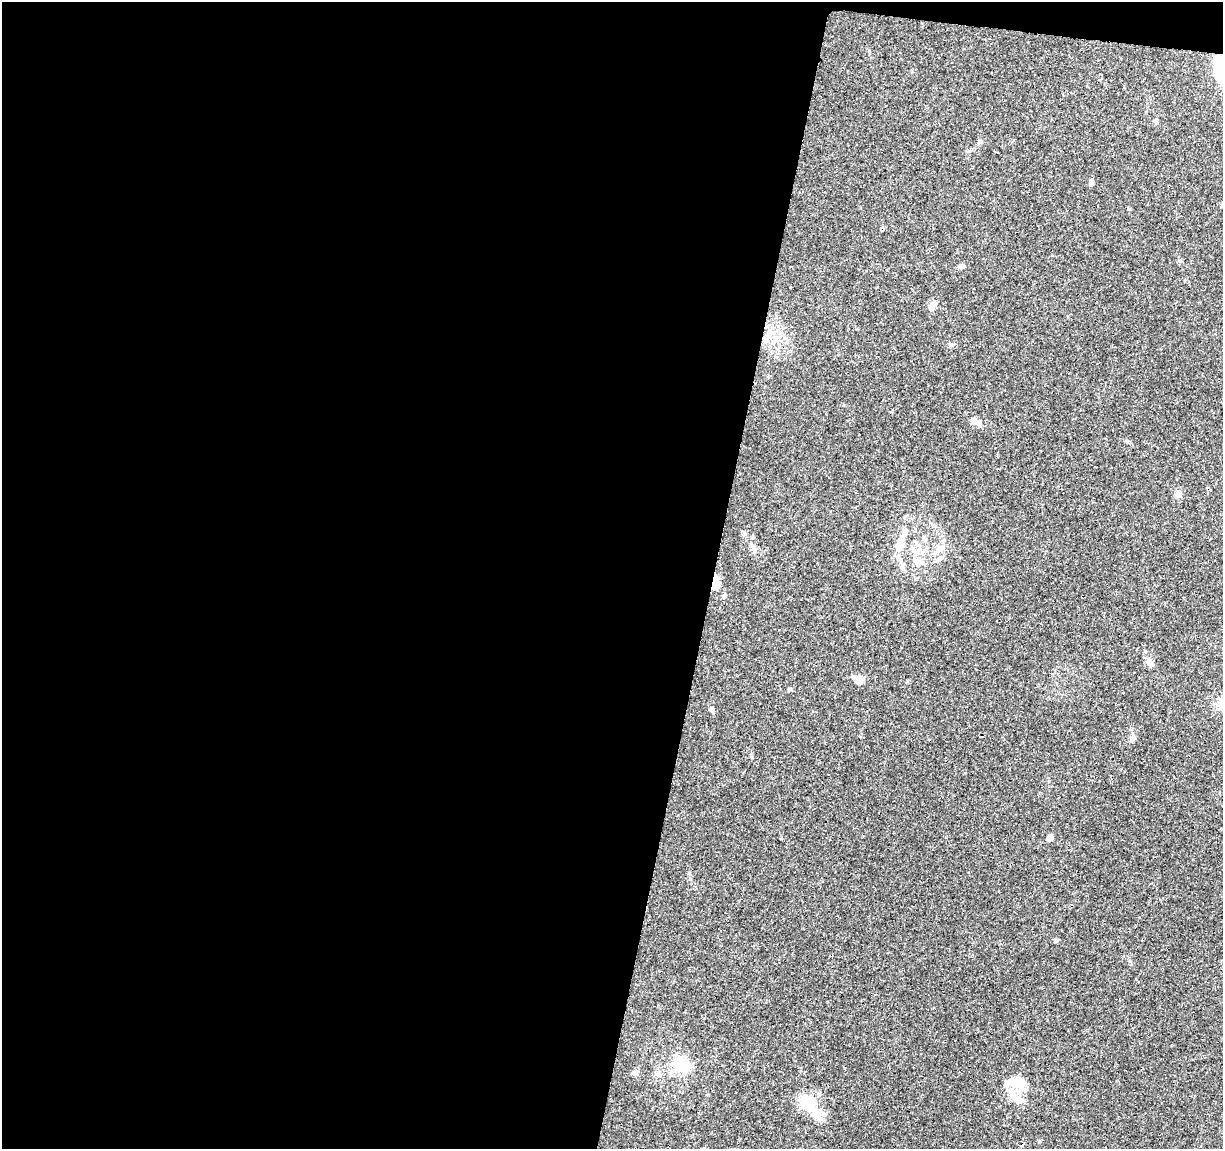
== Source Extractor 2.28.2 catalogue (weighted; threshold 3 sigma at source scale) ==
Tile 1 of 4 x 4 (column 1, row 1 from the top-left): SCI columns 5-1225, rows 3671-4817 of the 4906 x 5106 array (HDU 1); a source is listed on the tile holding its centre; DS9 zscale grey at full resolution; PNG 1225 x 1151 px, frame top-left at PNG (2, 2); no overlay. Shown black and unused: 59% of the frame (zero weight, under 3 of 4 exposures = <1% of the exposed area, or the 3 px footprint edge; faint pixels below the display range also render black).
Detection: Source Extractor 2.28.2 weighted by HDU 2 'WHT'; one run over the whole footprint, this tile lists its part. Background 0.0368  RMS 0.0035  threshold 0.0156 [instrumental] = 3 sigma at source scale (4.5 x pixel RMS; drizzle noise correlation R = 1.50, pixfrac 1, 0.0396/0.0396 arcsec/px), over >= 5 px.
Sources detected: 31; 3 inside a brighter object's white glare — not listed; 2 inside a brighter listed object's ellipse — not listed separately; the other 26 listed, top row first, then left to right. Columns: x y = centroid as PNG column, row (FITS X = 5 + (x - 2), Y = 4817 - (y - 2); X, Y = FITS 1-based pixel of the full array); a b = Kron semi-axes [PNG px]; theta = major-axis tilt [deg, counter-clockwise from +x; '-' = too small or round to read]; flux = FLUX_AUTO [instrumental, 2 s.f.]
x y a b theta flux
980 142 7 6 - 0.73
1091 183 7 5 82 0.77
1129 209 5 4 - 0.36
961 266 10 5 12 1
932 306 13 6 35 1.6
771 332 9 7 -34 2
975 421 14 7 -22 1.9
1178 494 9 7 -66 1.2
744 533 7 5 -77 0.77
900 545 21 10 79 4.7
939 548 12 9 31 2.6
918 562 11 6 -13 1.5
902 566 7 4 -71 0.78
715 584 13 11 38 3.1
724 596 7 5 70 0.58
1150 662 10 7 -47 2
859 680 11 9 -46 1.8
789 689 6 5 - 0.5
712 710 7 5 -69 0.64
1133 738 9 6 60 1
1050 838 5 5 - 3.7
1056 940 4 4 - 0.73
681 1065 17 14 -22 10
635 1073 8 7 - 0.95
1019 1083 23 12 -62 5.4
805 1101 19 17 -66 7.2
Overlapping masked pixels (flux is a lower limit): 1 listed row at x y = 715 584